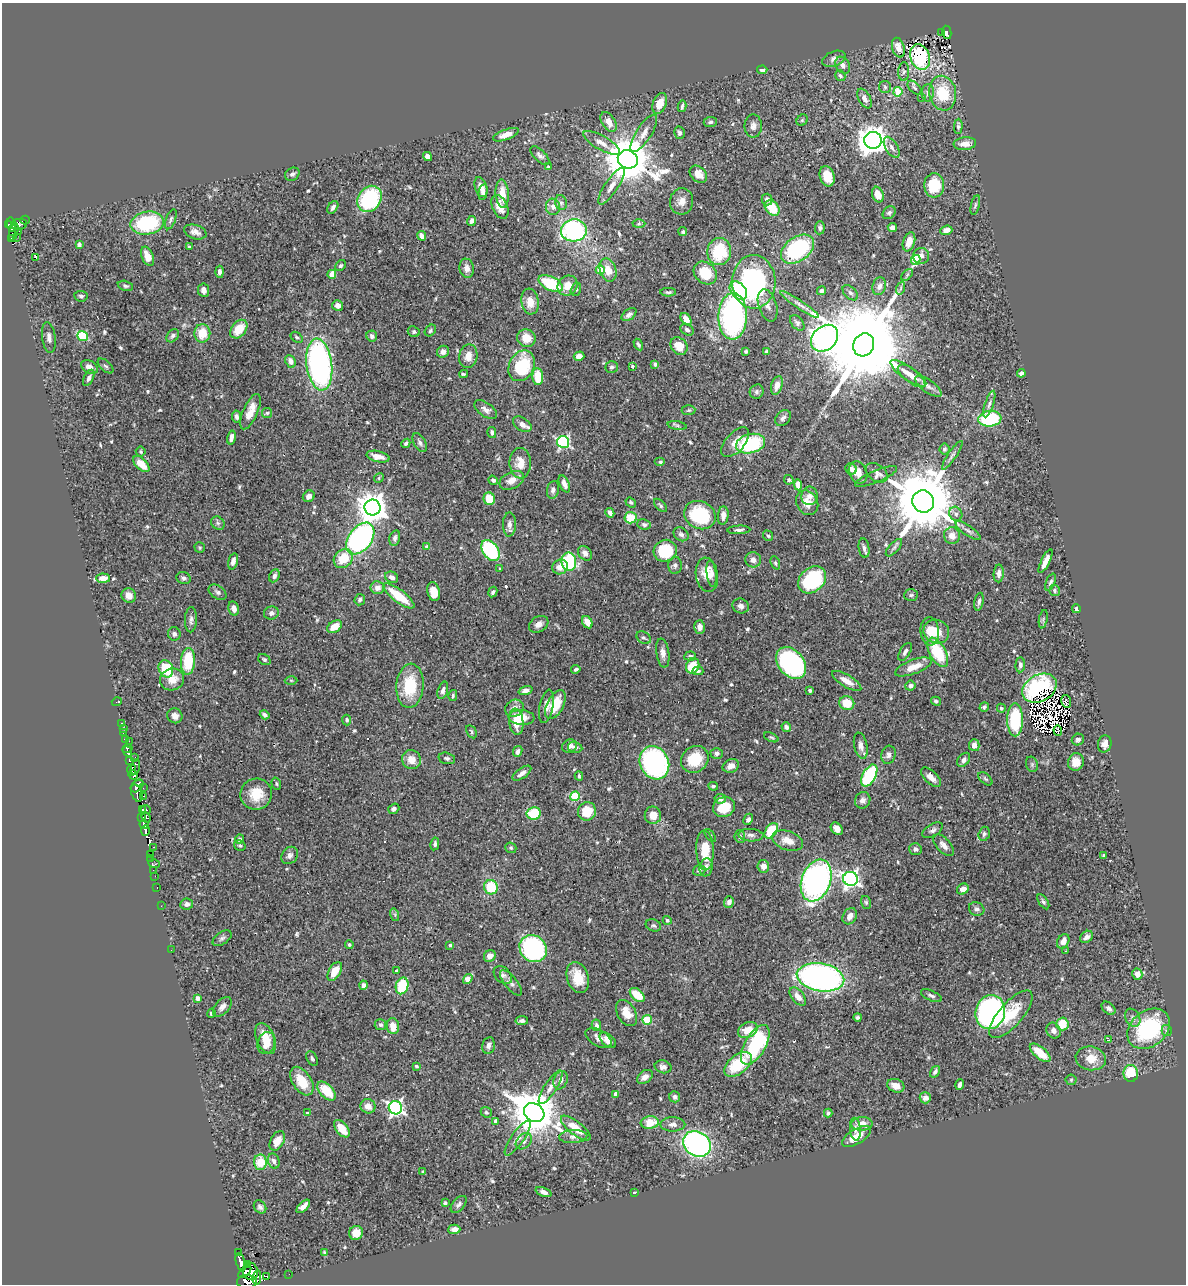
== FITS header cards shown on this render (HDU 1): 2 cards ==
NAXIS1  =                 1184
NAXIS2  =                 1282

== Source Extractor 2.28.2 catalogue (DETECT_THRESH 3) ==
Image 1184 x 1282 px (HDU 1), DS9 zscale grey, 1 PNG px = 1 image px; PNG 1188 x 1286 px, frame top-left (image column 1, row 1282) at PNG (2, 3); each listed source drawn as its Kron ellipse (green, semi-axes under 4 px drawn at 4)
Background 0.505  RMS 0.025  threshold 0.0754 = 3 sigma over >= 5 px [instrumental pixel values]
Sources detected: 621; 9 with non-positive FLUX_AUTO (blend fragments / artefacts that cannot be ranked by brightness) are neither listed nor drawn; of the other 612, the 500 brightest by FLUX_AUTO listed and drawn (112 fainter detections omitted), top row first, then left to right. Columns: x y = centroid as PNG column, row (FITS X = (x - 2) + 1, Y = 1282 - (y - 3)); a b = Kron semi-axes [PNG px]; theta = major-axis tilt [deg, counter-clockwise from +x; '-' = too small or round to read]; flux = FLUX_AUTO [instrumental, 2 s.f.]
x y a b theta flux
947 32 7 4 -78 110
941 33 3 2 - 17
898 48 10 6 -73 16
920 57 13 9 -71 120
834 59 12 7 22 7.9
843 65 9 7 -57 9.4
762 70 5 4 - 5.7
904 72 9 5 89 4.6
840 76 6 4 -57 3.7
885 87 6 6 - 3.3
914 88 8 5 -44 3.7
898 92 4 4 - 53
928 93 9 6 88 6
943 93 17 13 -81 65
922 97 2 2 - 5.2
865 99 10 6 -63 9
660 103 11 6 68 24
682 106 6 2 78 3.6
802 120 6 5 - 2.6
609 122 11 6 -58 17
710 122 6 5 - 4.3
753 126 11 8 90 9
958 126 7 4 88 3.5
644 133 22 7 57 15
679 133 6 5 - 4.6
506 135 13 5 20 14
873 140 9 8 - 2100
601 143 20 7 -29 15
965 144 11 6 6 14
892 147 11 6 -59 7.6
540 155 12 5 -44 5.9
427 156 5 4 - 9.6
628 159 10 9 - 9000
548 167 3 3 - 2.4
292 174 8 6 30 4.5
698 174 10 7 -45 18
827 176 10 7 -72 30
934 185 12 10 -87 67
611 186 21 6 56 15
481 187 10 6 -72 12
483 192 8 4 80 4.8
502 194 14 6 -86 26
878 195 8 5 -70 22
369 199 14 11 57 150
767 199 6 5 - 6.3
682 201 13 11 85 14
561 203 7 6 - 4.2
975 205 10 4 76 3.1
333 207 7 4 55 5
500 207 13 7 -65 19
553 207 8 7 - 9.7
772 208 9 6 -48 37
889 213 7 5 43 4.5
171 219 10 5 69 4.1
25 220 5 3 - 15
472 221 5 4 - 6.7
147 223 17 11 10 130
11 224 7 3 -83 86
19 224 8 5 8 100
639 224 6 4 1 3.4
8 225 4 3 - 64
820 228 7 5 85 3.8
892 228 5 4 - 8.9
574 230 13 11 4 260
946 230 6 4 21 12
19 231 4 2 - 13
14 232 9 4 74 8.8
195 232 11 7 -18 9.7
683 232 4 4 - 2.6
422 236 5 4 - 9
16 238 3 2 - 11
11 239 4 3 - 70
909 242 10 6 72 19
79 245 4 3 - 3.6
189 247 3 3 - 2.6
798 249 18 12 35 160
719 252 13 12 - 78
148 256 10 6 -67 17
921 256 8 8 - 8.5
36 257 3 3 - 440
916 260 5 4 - 81
340 266 6 5 - 3.1
467 268 9 7 -79 9
600 270 4 4 - 32
608 270 12 8 -71 22
220 272 6 4 -87 6.5
705 273 13 10 -44 50
332 274 4 4 - 38
907 275 7 4 45 2.9
754 282 27 21 -90 270
551 283 13 7 -27 89
125 286 8 5 -15 3.7
568 286 10 9 - 23
879 286 9 6 73 8.9
901 288 6 4 71 3
576 289 7 5 75 3
204 290 7 5 -82 8.9
738 291 10 7 -50 89
821 291 5 4 - 5.2
668 292 8 4 0 3.2
850 293 9 5 -44 4.9
81 296 7 5 -7 4
530 301 13 8 -83 22
800 304 23 4 -34 10
338 305 5 5 - 8.8
768 305 17 9 -73 13
629 314 8 5 39 6.6
733 316 23 14 89 390
686 319 7 4 -53 18
797 323 9 5 -50 4.3
239 329 10 7 51 34
687 330 7 5 -34 5.2
430 331 6 5 - 3.3
414 332 6 5 - 3
202 333 9 8 - 35
83 336 5 4 - 98
173 336 7 5 49 4.7
372 336 6 5 - 6
49 337 15 6 -82 8.4
297 337 6 4 -38 2.9
526 338 9 8 - 26
825 338 15 12 45 2200
638 344 6 4 -61 3.6
864 345 12 10 64 46000
679 346 9 7 -48 22
746 351 4 3 - 2.7
767 351 4 3 - 2.8
443 352 6 5 - 8.3
468 356 12 9 78 15
579 356 5 4 - 13
290 361 6 5 - 9
655 364 4 4 - 3.8
319 365 26 12 -83 480
106 366 10 5 -42 3.9
522 366 16 12 64 100
632 366 4 3 - 2.4
90 367 9 6 -30 13
612 367 6 5 - 3.7
908 373 21 6 -35 17
1021 373 4 4 - 4.8
464 374 4 3 - 2.4
912 376 17 7 -36 15
538 377 8 5 -88 39
89 378 9 4 64 5.4
777 385 9 5 73 12
928 386 15 6 -35 7.8
757 392 7 6 - 4.7
989 404 14 4 71 6
486 410 13 7 -35 7.6
688 410 7 5 4 2.8
250 412 19 7 66 22
267 413 5 5 - 2.6
236 417 6 4 -79 4.9
783 418 9 6 49 6.4
990 419 11 8 6 120
522 424 10 6 -34 11
677 425 9 4 -11 3.8
492 433 5 4 - 4.3
231 437 7 4 76 6.9
563 442 6 6 - 280
735 442 18 9 50 17
406 443 5 4 - 3.5
420 443 10 6 -62 5.5
751 444 15 9 12 140
944 449 5 5 - 4.4
141 452 5 5 - 2.5
952 455 17 4 55 5.7
378 457 12 5 -13 16
660 462 5 4 - 3.2
520 463 15 10 -90 24
141 464 10 5 -45 24
851 469 6 5 - 6.7
858 472 11 9 -66 14
877 473 12 8 -35 6.5
876 477 22 6 23 7.1
379 478 5 4 - 3
493 480 5 4 - 4.2
512 480 13 8 26 16
789 480 5 4 - 2.6
564 484 9 5 -67 9.3
798 485 5 4 - 17
553 490 9 6 79 5.7
309 496 6 5 - 7.1
809 496 9 8 - 8.6
489 499 6 5 - 34
923 501 11 11 - 18000
631 502 5 4 - 2.7
807 503 13 10 -60 18
660 505 8 4 -46 3.4
373 508 8 8 - 2500
610 513 5 4 - 6.3
956 514 7 6 - 6.2
700 515 16 13 -26 120
723 515 9 5 84 8.4
630 518 6 5 - 37
218 523 7 6 - 4.3
509 524 12 6 88 8.4
644 524 7 5 -7 3.6
739 530 11 4 3 5.4
968 531 15 5 -35 5.7
681 534 8 6 -37 5.4
768 536 5 4 - 2.9
952 536 8 8 - 15
360 538 18 11 53 450
395 538 8 5 76 5.4
426 546 3 3 - 2.4
200 547 6 5 - 2.5
864 548 10 5 -81 5.7
894 548 11 5 48 4.6
490 550 12 7 -54 160
665 551 11 11 - 91
585 553 8 6 -48 8.3
343 559 10 8 45 40
753 560 8 7 - 9.3
233 561 8 5 75 6.8
1045 561 13 4 64 12
569 562 9 7 -82 140
775 563 7 4 -69 2.9
675 565 8 7 - 5.4
560 567 8 7 - 18
500 569 4 3 - 2.6
999 573 9 5 87 7.4
712 574 13 5 -83 8.3
707 575 17 11 -81 24
274 576 7 5 63 6
392 577 7 5 -30 8.2
103 578 7 4 -3 13
183 578 7 6 - 4.4
812 580 15 12 42 150
1050 582 9 4 65 4.2
377 588 7 6 - 11
1055 590 6 5 - 4.2
217 592 10 6 -37 5.4
434 592 9 6 -78 24
493 592 5 4 - 3.3
129 595 7 7 - 11
911 595 7 5 3 3.4
399 596 19 6 -38 52
360 600 6 5 - 4.7
979 602 9 4 77 4.5
741 606 8 7 - 7.7
234 609 7 5 -76 8
1076 609 4 3 - 4.2
271 613 7 6 - 8
1043 619 9 3 80 2.5
191 620 12 6 88 6.7
587 622 6 5 - 16
539 624 10 7 31 10
334 627 8 5 31 22
700 627 7 5 86 8.9
930 631 14 9 -85 23
936 632 13 11 -27 27
174 634 7 6 - 5.3
644 638 8 5 -32 3.8
905 652 10 5 59 6.8
938 652 16 8 -62 80
663 653 14 6 -81 9.6
690 656 6 4 6 3.5
264 660 6 5 - 3.9
188 661 13 7 86 67
791 663 18 13 -49 340
1020 665 7 5 86 5.2
693 666 8 6 65 38
913 667 19 7 20 24
166 669 9 7 -66 62
576 669 4 3 - 2.9
698 671 5 4 - 3.2
172 679 12 11 - 23
291 680 6 4 -1 2.5
847 681 17 6 -31 16
410 686 22 13 86 66
910 686 5 5 - 4.9
1039 688 18 13 29 190
443 690 9 5 74 5.8
810 690 3 3 - 3.1
525 691 7 4 19 5.9
453 695 5 4 - 2.9
936 701 5 4 - 3.1
1066 701 6 5 - 6.1
117 702 5 2 - 7.7
847 703 7 7 - 33
555 705 16 8 63 44
546 706 17 7 78 12
984 707 5 4 - 3.3
514 708 9 8 - 12
1001 708 4 4 - 3.8
265 715 5 4 - 4.9
175 716 8 7 - 9.7
521 717 13 7 -4 32
347 720 5 4 - 3.7
1015 720 16 7 -90 120
516 722 13 7 -82 23
121 723 3 3 - 23
786 727 5 4 - 6.1
124 728 3 2 - 5.4
1058 731 5 2 - 3.2
471 732 7 4 -60 3.4
123 733 4 3 - 40
771 737 8 4 -23 2.5
125 739 3 2 - 32
1078 740 6 5 - 5.3
129 741 3 2 - 5.7
1105 744 8 6 75 9.7
974 745 6 5 - 8.7
569 746 7 6 - 7.9
861 746 13 6 -78 10
575 747 7 5 -11 4.1
127 748 5 3 - 340
127 751 5 3 - 160
518 751 6 4 62 6.7
717 753 6 5 - 4.9
888 755 9 7 75 6.5
135 757 2 2 - 7
447 758 8 5 -14 4.4
695 759 14 12 40 50
412 760 10 9 - 20
964 760 8 5 51 6.3
129 761 3 3 - 230
1076 762 9 7 71 20
654 763 17 14 -63 280
1032 764 8 6 -71 3.4
731 766 8 6 23 12
135 767 8 3 74 91
132 770 5 4 - 390
522 773 11 5 35 8.8
133 775 5 4 - 710
579 776 4 2 - 2.5
869 776 12 6 61 130
931 777 12 6 -44 12
985 779 8 5 -44 3.1
276 784 6 4 -71 2.7
137 786 7 5 44 410
713 786 5 4 - 3.2
143 788 2 2 - 3.7
137 793 9 5 -71 170
256 794 16 15 - 39
144 796 3 2 - 64
575 796 5 4 - 82
720 799 5 5 - 6.3
863 800 8 7 - 7.5
724 807 11 10 - 42
394 809 6 4 38 4.6
142 810 4 3 - 110
146 810 5 3 - 65
587 811 9 9 - 46
534 813 7 6 - 65
653 815 8 8 - 18
142 817 2 2 - 15
146 817 5 3 - 21
748 819 6 4 61 5.6
144 824 5 4 - 130
837 829 7 5 -50 11
933 830 11 6 30 5.8
145 831 5 4 - 190
771 831 8 5 56 67
984 834 7 5 73 4
710 835 7 4 -51 2.6
751 835 12 6 -4 7.6
740 836 6 5 - 3.7
239 839 5 4 - 3.8
787 840 16 9 -20 20
435 844 6 4 79 4.6
944 845 13 6 -47 10
240 846 6 5 - 2.7
154 847 3 2 - 16
511 848 6 5 - 2.8
915 849 6 5 - 5.3
705 850 20 9 -88 42
151 854 3 2 - 9.2
290 855 9 7 49 6.5
1104 855 3 3 - 2.7
151 859 2 2 - 6.9
154 864 6 2 -18 29
763 866 6 6 - 14
706 867 9 6 80 7.8
153 870 2 2 - 3.6
699 870 6 5 - 4.1
155 876 2 2 - 6
850 879 7 7 - 650
816 880 21 14 70 520
491 887 7 7 - 59
157 888 3 2 - 12
963 889 6 5 - 12
729 902 6 4 71 7.5
866 902 6 5 - 2.9
1043 902 8 4 -57 3.7
187 904 6 5 - 5.3
161 906 2 2 - 5.2
977 909 8 6 -24 5.3
395 915 6 4 -72 2.7
850 916 9 6 59 12
667 920 4 3 - 2.8
653 925 8 5 -20 3.8
1086 937 7 5 39 6.8
222 938 11 6 33 4.8
1063 941 7 5 62 11
349 945 4 4 - 2.4
450 945 4 3 - 3.2
533 949 14 13 - 250
171 950 2 2 - 2.8
1066 951 3 2 - 2.7
490 956 6 5 - 12
335 971 10 5 59 29
397 971 4 4 - 4.8
1137 974 5 5 - 14
503 975 10 7 -43 6.5
578 977 16 10 -71 37
820 977 24 14 -10 630
468 979 5 4 - 38
511 983 15 6 -51 8
363 985 4 4 - 8.7
402 986 8 6 72 90
637 995 9 5 -42 36
798 996 10 6 -52 13
931 996 11 5 -25 5.1
197 998 4 3 - 8.9
222 1007 11 7 47 8.8
1109 1008 8 5 -41 6.5
990 1012 17 14 76 640
211 1013 4 4 - 3.6
627 1013 14 9 -60 24
1011 1014 30 12 49 53
858 1017 4 3 - 3.2
1133 1018 9 7 -59 6
647 1020 5 4 - 75
522 1021 6 4 9 6.1
1062 1024 6 6 - 34
380 1025 6 5 - 4.5
596 1025 6 4 -77 5.2
393 1026 8 6 -85 22
1149 1029 23 17 40 170
748 1030 10 7 25 25
1167 1030 5 5 - 4.2
1054 1031 8 7 - 7
266 1038 16 9 -67 31
598 1038 14 8 -31 10
608 1040 10 6 -43 14
1109 1040 3 3 - 26
266 1043 11 8 71 19
488 1045 8 6 80 6.3
755 1045 22 10 60 160
1040 1053 12 6 -40 32
312 1058 8 5 -63 3.6
1091 1058 15 12 -9 25
738 1064 16 9 38 70
416 1066 4 3 - 3.2
663 1067 8 6 -13 8
935 1072 6 4 56 5.3
1131 1073 8 7 - 50
645 1077 9 6 36 10
560 1080 9 6 69 11
1071 1080 5 5 - 2.6
302 1081 16 9 -57 42
960 1085 5 4 - 6.3
896 1086 9 6 -22 16
550 1087 19 6 57 12
326 1091 11 6 -47 46
616 1094 4 4 - 7
675 1097 5 5 - 5.2
925 1098 5 5 - 10
368 1106 7 7 - 14
395 1108 7 6 - 510
486 1112 6 5 - 3.4
307 1113 3 3 - 3
534 1113 11 8 -36 7100
828 1113 4 3 - 3
496 1121 4 4 - 6.4
650 1123 9 6 5 34
673 1124 12 7 0 8.5
862 1124 10 7 4 16
576 1128 18 6 -38 31
342 1129 10 6 -51 27
855 1129 11 5 -84 6.6
856 1136 16 7 31 26
573 1137 14 6 3 8.8
518 1138 21 6 55 14
277 1141 10 6 61 19
524 1141 9 6 45 7.2
697 1144 14 12 -36 410
274 1161 8 5 -71 6.2
260 1162 7 6 - 42
423 1172 3 3 - 2.6
543 1192 8 4 -21 6.1
634 1192 3 3 - 3.8
445 1203 4 4 - 2.7
459 1204 10 6 49 5.1
303 1206 8 4 44 12
260 1207 7 5 -51 5.5
454 1229 6 5 - 10
356 1233 7 6 - 16
238 1253 4 3 - 56
325 1253 4 3 - 3
241 1262 9 4 -74 460
248 1265 3 3 - 68
250 1271 9 7 -71 550
245 1272 8 4 40 410
289 1274 2 2 - 3.7
266 1276 4 3 - 170
257 1277 7 3 78 57
247 1282 10 6 2 270
At the frame edge (FLAGS 8, measured only in part): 1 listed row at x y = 247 1282
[112 fainter detections neither listed nor drawn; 9 non-positive-flux detections neither listed nor drawn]